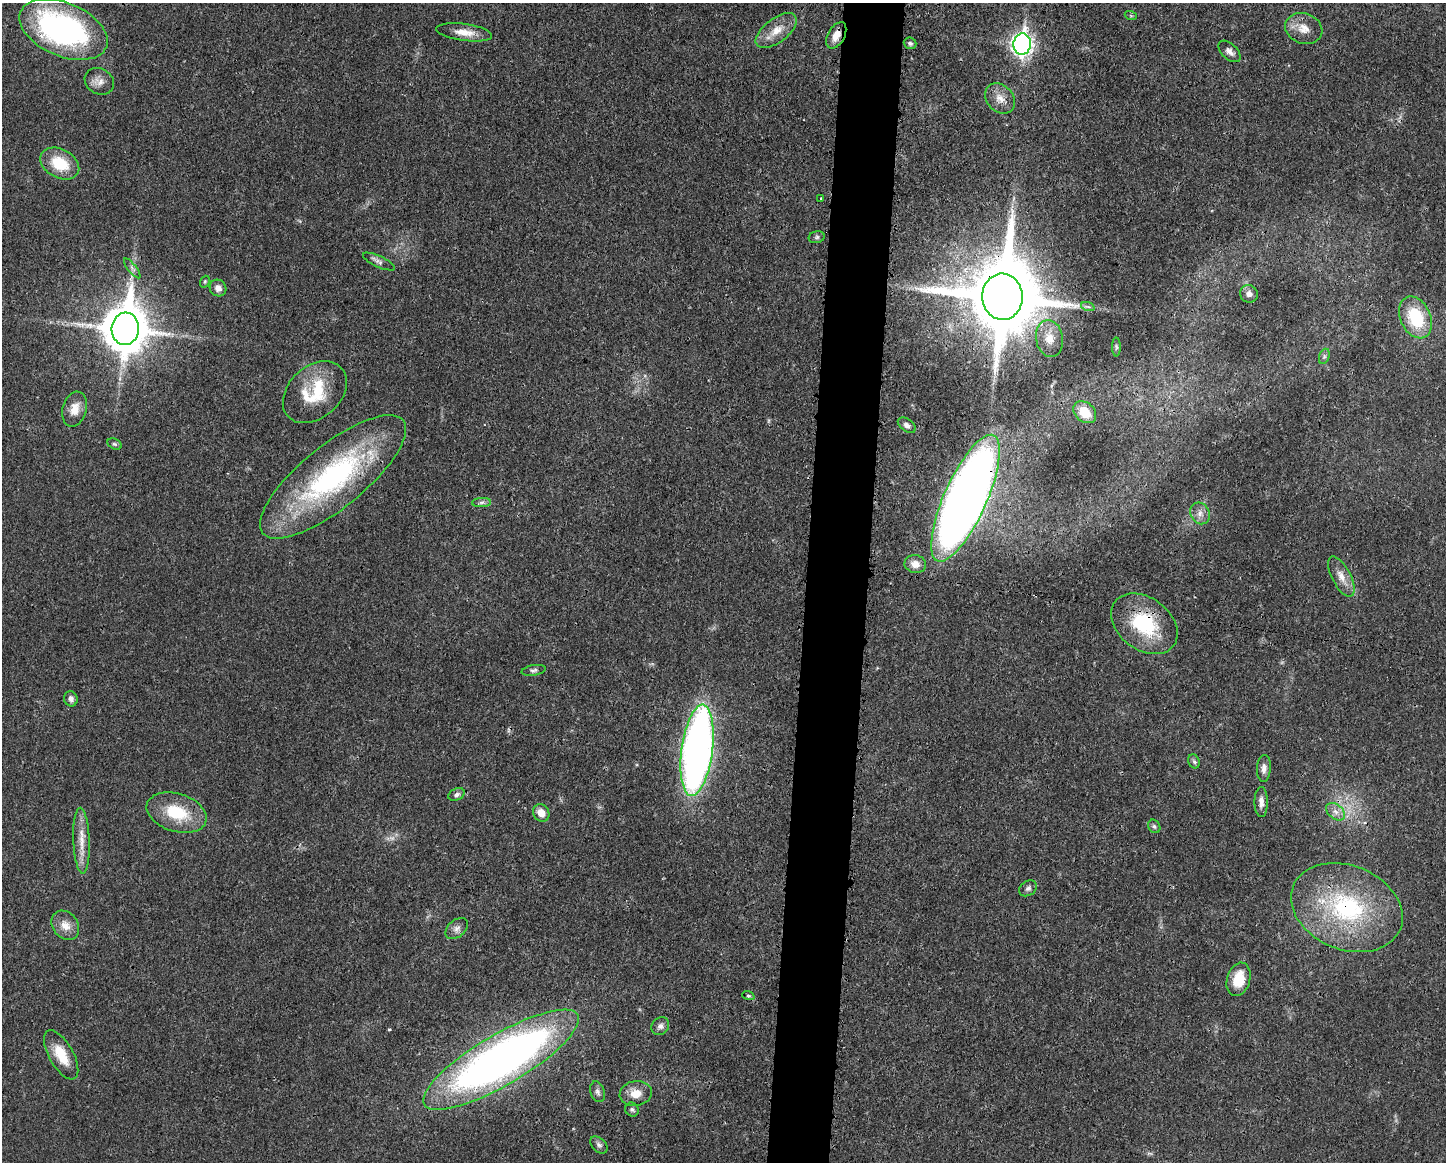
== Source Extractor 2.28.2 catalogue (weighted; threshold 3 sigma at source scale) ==
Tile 5 of 3 x 4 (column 2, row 2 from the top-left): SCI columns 1562-3005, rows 2325-3484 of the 4680 x 4647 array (HDU 1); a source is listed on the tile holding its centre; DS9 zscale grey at full resolution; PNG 1448 x 1164 px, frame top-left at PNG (2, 3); each listed source drawn as its Kron ellipse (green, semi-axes under 4 px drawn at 4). Shown black and unused: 4% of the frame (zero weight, under 3 of 4 exposures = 1% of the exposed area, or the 3 px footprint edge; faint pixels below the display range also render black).
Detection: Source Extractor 2.28.2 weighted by HDU 2 'WHT'; one run over the whole footprint, this tile lists its part. Background 0.021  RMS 0.0023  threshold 0.0103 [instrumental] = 3 sigma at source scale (4.5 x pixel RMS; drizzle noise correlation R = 1.50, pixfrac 1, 0.05/0.05 arcsec/px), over >= 5 px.
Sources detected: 65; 1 too faint to see at this stretch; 1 cosmic-ray / hot-pixel residue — neither listed nor drawn; the other 63 listed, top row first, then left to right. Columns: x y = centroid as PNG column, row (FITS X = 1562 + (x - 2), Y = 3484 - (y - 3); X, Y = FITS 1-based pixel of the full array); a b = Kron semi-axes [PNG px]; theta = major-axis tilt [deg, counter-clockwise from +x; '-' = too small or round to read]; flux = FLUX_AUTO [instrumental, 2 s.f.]
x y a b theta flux
1131 16 6 4 -19 0.28
63 29 46 26 -22 63
1304 29 19 15 -19 3.1
776 31 24 12 37 3.9
464 32 28 8 -8 3.2
836 35 14 8 61 2.4
910 43 6 5 - 0.52
1022 44 11 8 84 110
1230 51 13 7 -43 1.2
99 81 15 12 -30 2
1000 98 17 13 -46 2.7
60 164 20 14 -28 8.1
821 199 3 2 - 0.27
817 237 8 6 16 0.51
379 261 17 5 -25 0.92
132 268 12 4 -52 0.75
205 282 6 4 71 0.34
218 288 9 8 - 1.6
1249 294 9 8 - 1.2
1002 297 23 20 -88 3000
1088 307 7 4 -19 0.47
1416 317 22 15 -66 13
125 329 16 13 85 950
1049 338 19 13 -81 3.1
1116 347 9 4 -89 0.4
1324 356 8 5 71 0.51
315 392 36 26 42 11
75 409 18 12 74 3.1
1085 412 13 9 -40 4.9
907 425 10 6 -35 0.92
114 444 8 5 -26 0.45
333 477 90 31 39 50
965 498 69 21 66 320
482 502 9 4 1 0.67
1200 513 11 9 -60 1.6
915 564 11 9 -8 2.1
1341 576 22 9 -62 2.8
1144 624 37 26 -37 17
534 670 12 5 10 0.64
71 699 8 6 -69 0.92
697 750 46 15 82 150
1194 761 7 5 -68 0.47
1264 768 13 7 87 1.3
456 794 8 6 26 0.79
1261 802 15 6 -90 1.5
1335 812 11 7 -40 1.4
177 813 31 19 -17 10
541 813 9 7 -56 2.4
1154 826 7 5 -57 0.5
81 841 33 8 -88 3.8
1028 888 9 7 34 0.74
1347 908 58 42 -22 33
65 925 16 12 -52 2.6
457 928 13 8 39 1.2
1238 979 17 11 73 6.1
748 996 6 4 -19 0.38
660 1026 10 8 45 0.94
61 1055 27 12 -60 5.8
501 1060 89 25 30 160
597 1092 10 7 -71 0.84
636 1093 16 12 9 3.2
632 1110 7 6 - 0.58
599 1145 10 6 -44 0.77
Overlapping masked pixels (flux is a lower limit): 7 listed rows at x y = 836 35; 1002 297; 333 477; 965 498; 1144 624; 1347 908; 501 1060